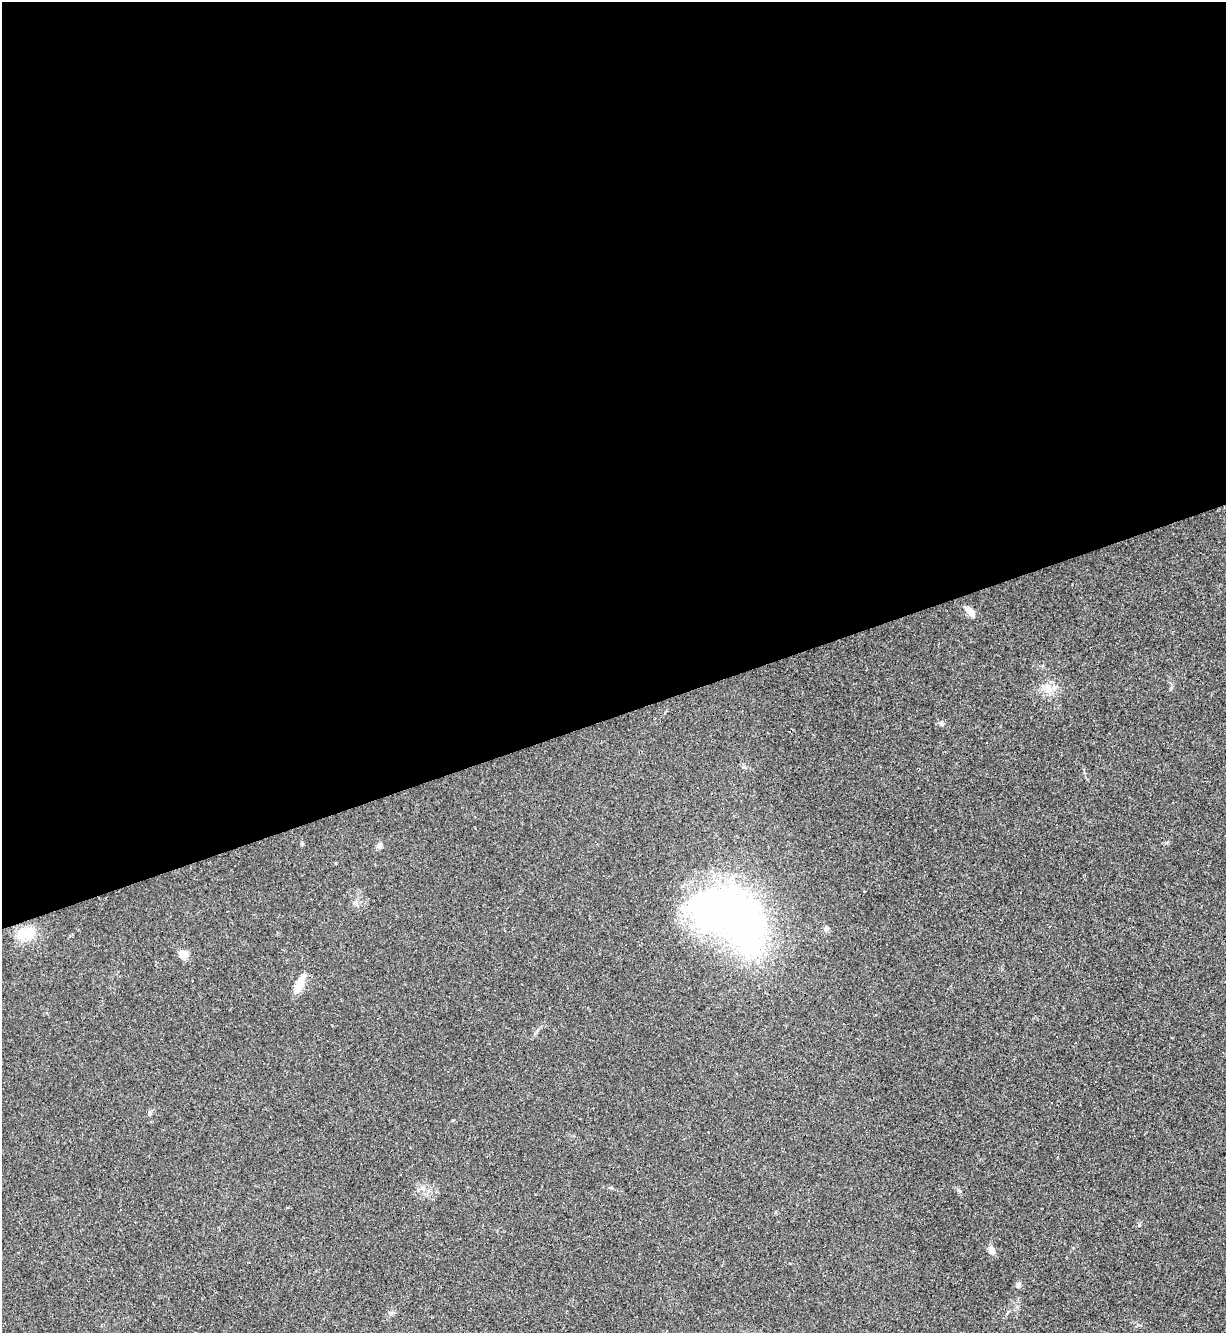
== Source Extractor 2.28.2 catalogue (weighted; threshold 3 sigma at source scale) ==
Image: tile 2 of 4 x 4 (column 2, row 1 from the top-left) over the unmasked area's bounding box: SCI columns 1370-2593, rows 3993-5323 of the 5310 x 5323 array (HDU 1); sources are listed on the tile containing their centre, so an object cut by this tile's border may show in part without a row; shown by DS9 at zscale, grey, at full resolution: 1 PNG px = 1 image px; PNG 1228 x 1335 px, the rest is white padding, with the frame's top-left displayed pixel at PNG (2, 2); no overlay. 54% of this frame is shown black and not used: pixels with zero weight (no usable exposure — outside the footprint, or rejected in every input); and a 3 px margin inside the footprint's outer edge (the drizzle kernel's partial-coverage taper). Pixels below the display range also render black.
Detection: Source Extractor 2.28.2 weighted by HDU 2 'WHT'; one run over the whole footprint, this tile lists its part. Background 0.0585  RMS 0.0068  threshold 0.0307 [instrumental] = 3 sigma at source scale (4.5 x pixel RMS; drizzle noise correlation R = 1.50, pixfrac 1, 0.05/0.05 arcsec/px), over >= 5 px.
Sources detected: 18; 1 inside a brighter object's white glare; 3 cosmic-ray / hot-pixel residue — not listed; the other 14 listed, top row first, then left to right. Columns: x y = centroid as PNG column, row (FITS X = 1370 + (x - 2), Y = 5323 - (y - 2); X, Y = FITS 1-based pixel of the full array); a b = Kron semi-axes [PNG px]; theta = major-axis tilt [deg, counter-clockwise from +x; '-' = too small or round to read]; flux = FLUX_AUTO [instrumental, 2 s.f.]
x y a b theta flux
970 611 15 7 -50 4.9
912 683 3 2 - 0.47
1048 689 13 8 -83 5.6
941 723 7 6 - 1.6
379 845 7 6 - 2
772 917 5 5 - 1.9
745 925 39 25 -68 300
826 928 7 6 - 1.8
26 933 23 16 9 15
183 955 11 9 -44 5.8
300 983 22 8 66 10
1052 1102 3 3 - 3.6
992 1251 11 6 -68 3.6
1018 1285 6 6 - 2
Unlisted compact peaks at least as high as the median listed source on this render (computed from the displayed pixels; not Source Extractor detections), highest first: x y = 960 1191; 302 844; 611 1188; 149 1113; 453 1120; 391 1313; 743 767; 1166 843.